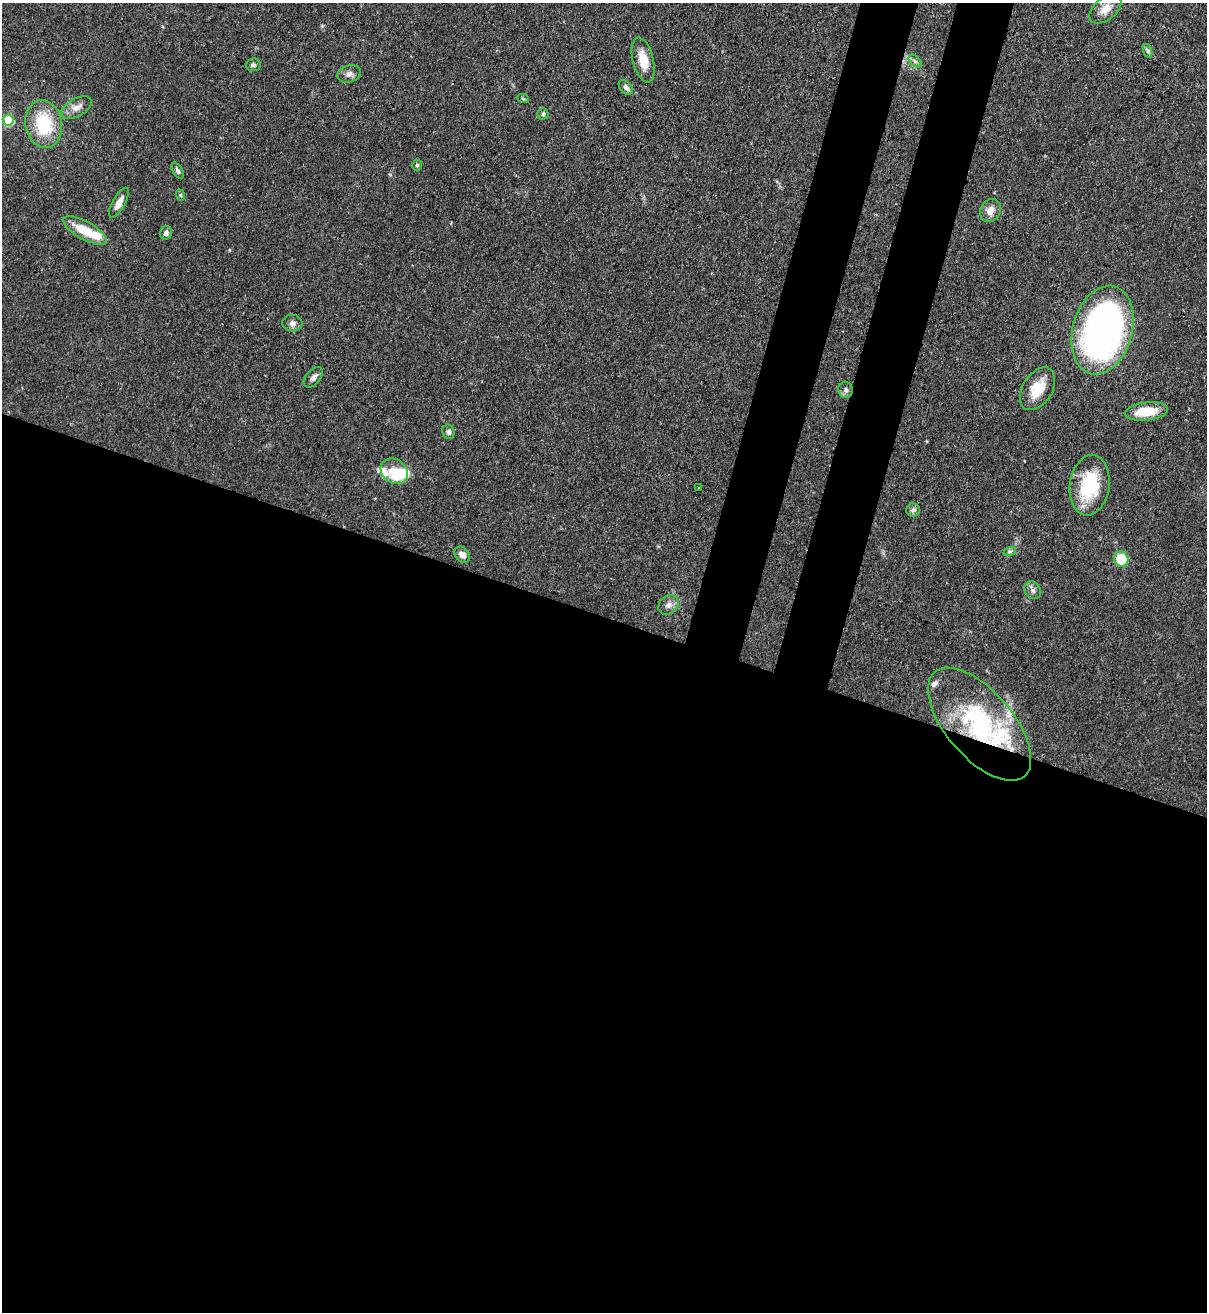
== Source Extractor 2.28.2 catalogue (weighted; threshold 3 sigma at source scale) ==
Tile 14 of 4 x 4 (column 2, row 4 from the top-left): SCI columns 1423-2627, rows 31-1340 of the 5382 x 5303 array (HDU 1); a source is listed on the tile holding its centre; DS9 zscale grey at full resolution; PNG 1209 x 1314 px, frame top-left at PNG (2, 3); each listed source drawn as its Kron ellipse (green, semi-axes under 4 px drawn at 4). Shown black and unused: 58% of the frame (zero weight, under 3 of 4 exposures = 7% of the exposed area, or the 3 px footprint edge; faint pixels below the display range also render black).
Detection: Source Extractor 2.28.2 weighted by HDU 2 'WHT'; one run over the whole footprint, this tile lists its part. Background 0.0772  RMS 0.0038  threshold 0.0173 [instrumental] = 3 sigma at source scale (4.5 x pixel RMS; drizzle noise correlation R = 1.50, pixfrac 1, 0.05/0.05 arcsec/px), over >= 5 px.
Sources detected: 41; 1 inside a brighter object's white glare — neither listed nor drawn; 4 inside a brighter listed object's ellipse — not listed separately; the other 36 listed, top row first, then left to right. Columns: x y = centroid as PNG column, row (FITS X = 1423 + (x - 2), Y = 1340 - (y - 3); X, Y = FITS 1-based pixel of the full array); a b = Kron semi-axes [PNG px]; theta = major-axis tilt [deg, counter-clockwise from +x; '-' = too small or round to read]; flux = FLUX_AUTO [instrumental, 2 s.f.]
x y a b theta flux
1105 9 18 11 38 4.7
1148 51 7 4 -71 0.76
643 60 23 10 -76 7.1
915 61 8 4 -44 1
253 65 7 6 - 0.93
349 74 12 8 16 2.1
626 87 8 5 -48 1.4
523 98 6 4 -20 0.46
77 108 16 9 29 3.2
543 114 5 5 - 0.87
8 120 5 5 - 18
44 124 24 18 -81 21
417 165 5 4 - 0.65
178 171 9 5 -56 1
180 195 6 3 -71 0.48
119 203 17 6 61 3.6
990 211 12 10 59 3.5
85 230 24 9 -29 12
166 233 7 5 64 1.6
292 323 10 8 -7 1.8
1103 330 45 29 74 160
313 377 12 7 49 1.7
1038 389 23 15 57 9.4
846 390 8 7 - 1.3
1146 411 22 9 7 11
449 432 7 6 - 1.2
394 471 14 11 -37 8.4
1090 485 30 20 82 22
699 488 3 2 - 0.27
913 510 7 6 - 1.1
1010 551 6 4 19 0.65
462 555 9 7 -47 2.5
1121 559 7 7 - 12
1033 590 9 7 -56 1.5
668 605 11 9 40 2.1
980 724 69 33 -49 58
Overlapping masked pixels (flux is a lower limit): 1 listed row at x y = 980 724